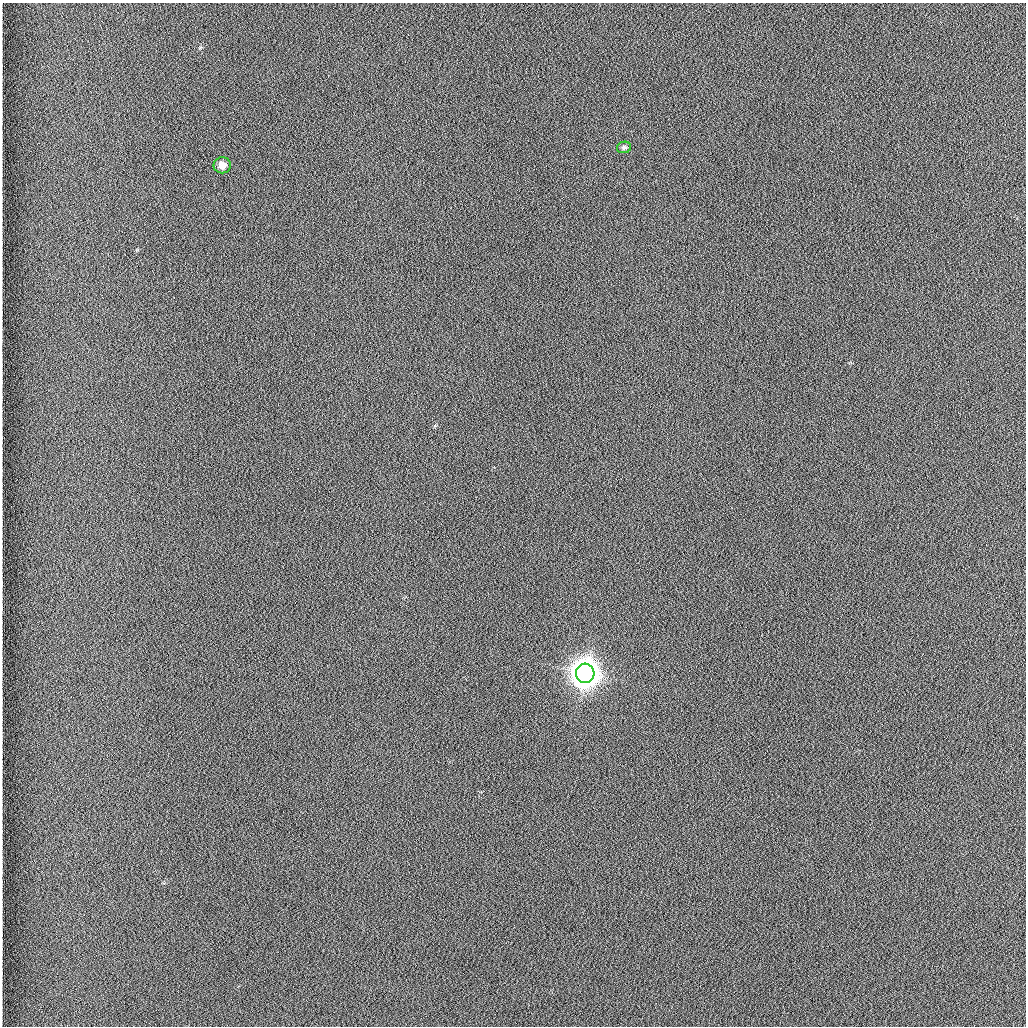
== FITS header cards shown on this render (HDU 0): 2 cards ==
NAXIS1  =                 1024 /fastest changing axis
NAXIS2  =                 1024 /next to fastest changing axis

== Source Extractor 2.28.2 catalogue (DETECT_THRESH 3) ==
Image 1024 x 1024 px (HDU 0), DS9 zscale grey, 1 PNG px = 1 image px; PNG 1028 x 1028 px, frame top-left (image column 1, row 1024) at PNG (2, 3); each listed source drawn as its Kron ellipse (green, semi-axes under 4 px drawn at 4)
Background 1260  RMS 5.9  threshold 17.8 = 3 sigma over >= 5 px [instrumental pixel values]
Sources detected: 3; all 3 listed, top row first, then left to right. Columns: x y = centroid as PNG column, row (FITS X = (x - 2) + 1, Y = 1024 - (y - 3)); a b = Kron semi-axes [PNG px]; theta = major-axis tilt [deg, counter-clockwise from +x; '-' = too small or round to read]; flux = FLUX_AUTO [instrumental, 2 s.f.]
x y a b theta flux
624 147 7 5 11 920
222 165 9 8 - 3400
585 673 10 9 - 910000